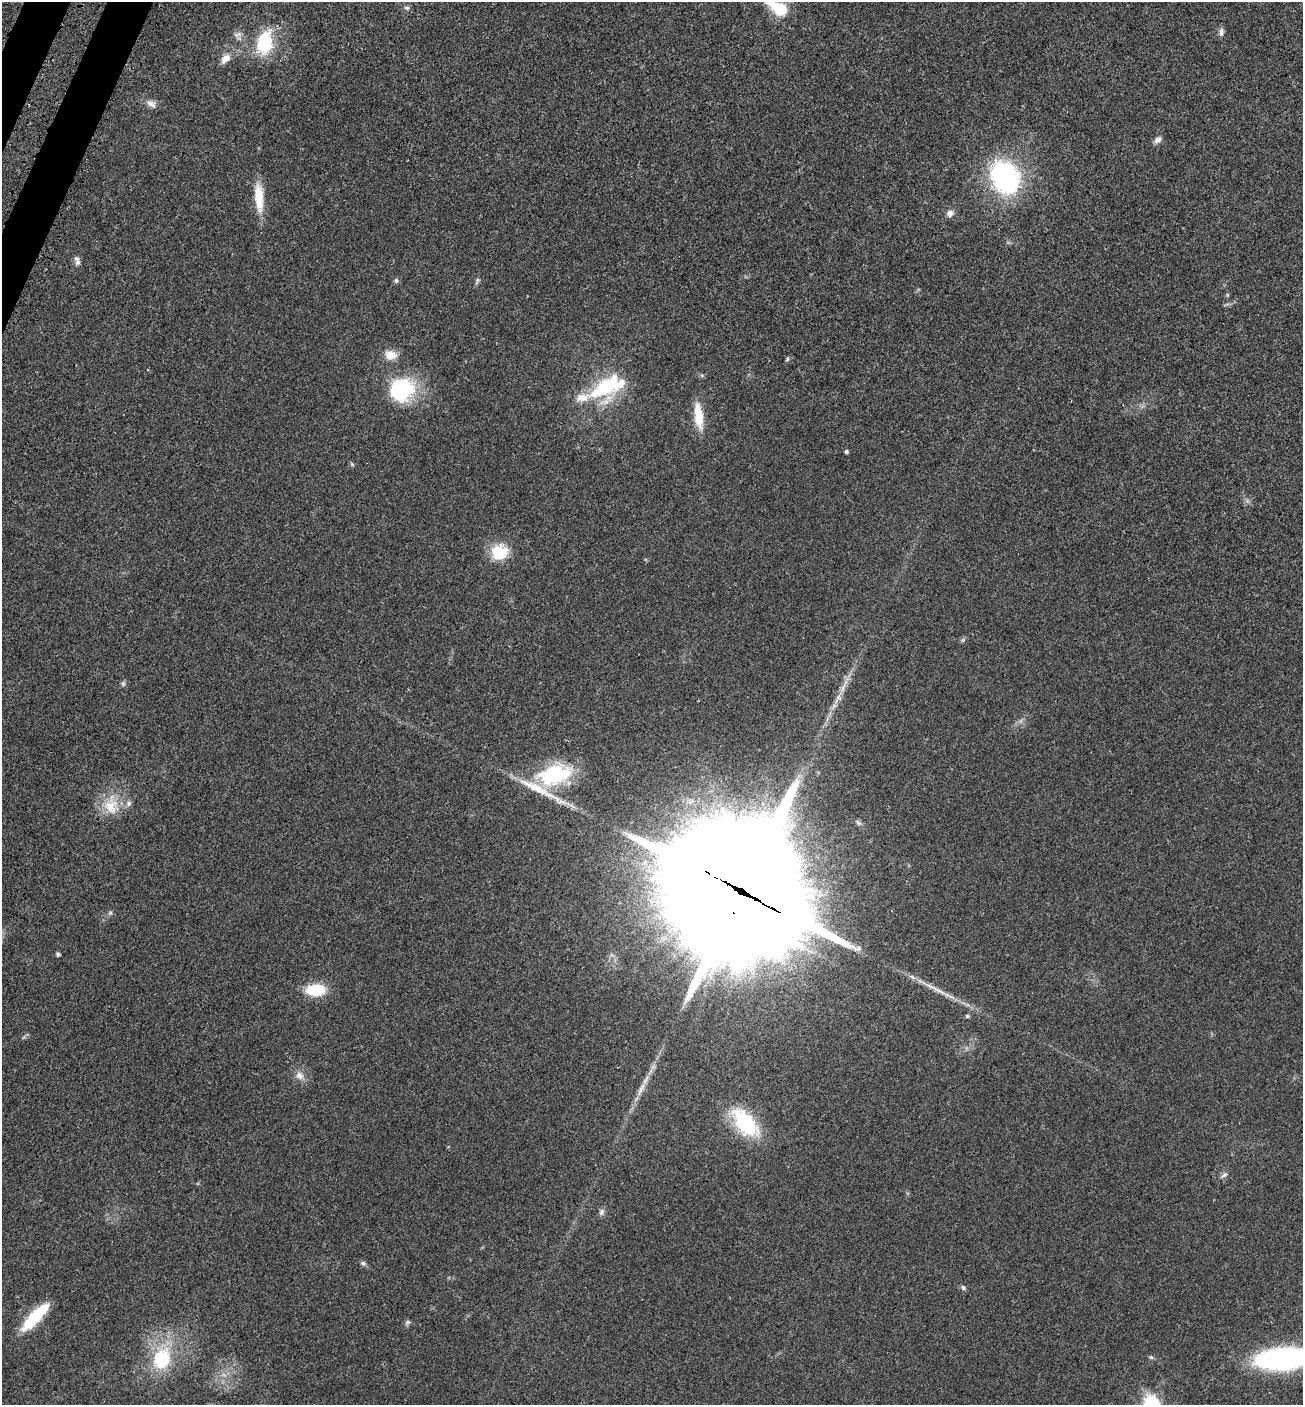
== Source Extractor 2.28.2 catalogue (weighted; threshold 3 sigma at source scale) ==
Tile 11 of 4 x 4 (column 3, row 3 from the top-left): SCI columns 2841-4141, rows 1509-2911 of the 5815 x 5821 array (HDU 1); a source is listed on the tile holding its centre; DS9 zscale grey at full resolution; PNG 1305 x 1407 px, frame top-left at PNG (2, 2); no overlay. Shown black and unused: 1% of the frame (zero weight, under 3 of 4 exposures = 8% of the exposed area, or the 3 px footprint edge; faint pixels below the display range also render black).
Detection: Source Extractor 2.28.2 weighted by HDU 2 'WHT'; one run over the whole footprint, this tile lists its part. Background 0.0234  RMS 0.0035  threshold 0.0157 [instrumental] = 3 sigma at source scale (4.5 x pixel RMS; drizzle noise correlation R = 1.50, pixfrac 1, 0.05/0.05 arcsec/px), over >= 5 px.
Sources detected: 47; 1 too faint to see at this stretch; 1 long thin detection or spike segment (spike, bleed or trail) — not listed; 4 inside a brighter listed object's ellipse — not listed separately; the other 41 listed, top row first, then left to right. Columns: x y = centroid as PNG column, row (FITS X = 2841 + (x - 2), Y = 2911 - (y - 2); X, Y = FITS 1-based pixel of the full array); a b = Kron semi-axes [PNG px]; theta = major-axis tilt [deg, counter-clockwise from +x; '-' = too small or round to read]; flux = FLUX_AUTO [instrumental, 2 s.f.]
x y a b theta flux
407 8 7 5 -1 0.77
780 9 14 12 -26 10
1221 32 11 6 -87 1.2
237 34 12 6 17 1.5
265 43 32 19 78 16
225 58 12 8 41 3
151 104 14 8 -30 1.9
1157 140 10 7 43 1.4
1005 177 34 26 -58 53
259 198 34 10 -86 8.8
950 213 9 8 - 1.6
78 262 9 7 -79 1.3
396 281 7 5 75 0.67
390 355 14 11 -8 4
787 359 6 4 61 0.48
604 388 50 20 18 23
401 390 29 28 - 25
698 416 34 10 -84 7.7
846 452 4 4 - 0.66
500 552 21 19 24 9.4
963 640 6 4 90 0.52
842 688 17 5 63 2.7
555 775 46 26 15 26
111 806 27 20 -87 9.7
741 891 52 43 -34 15000
110 913 6 4 45 0.58
58 954 4 4 - 0.85
316 990 16 10 2 15
939 991 33 4 -27 4.1
967 1016 4 4 - 0.64
300 1075 13 10 -43 2.3
641 1089 23 6 64 3.3
745 1123 33 17 -50 26
1224 1175 10 4 32 0.77
602 1212 10 6 69 1.1
363 1263 7 5 -4 0.72
963 1288 7 5 -50 0.68
35 1317 39 11 47 16
407 1322 7 6 - 0.73
162 1359 21 16 69 20
1283 1359 45 17 4 84
Overlapping masked pixels (flux is a lower limit): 1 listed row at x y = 741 891
Isophote crosses this tile's border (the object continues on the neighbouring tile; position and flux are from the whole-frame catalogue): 1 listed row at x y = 1283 1359
Unlisted compact peaks at least as high as the median listed source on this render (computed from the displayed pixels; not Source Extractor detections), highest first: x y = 1151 1357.